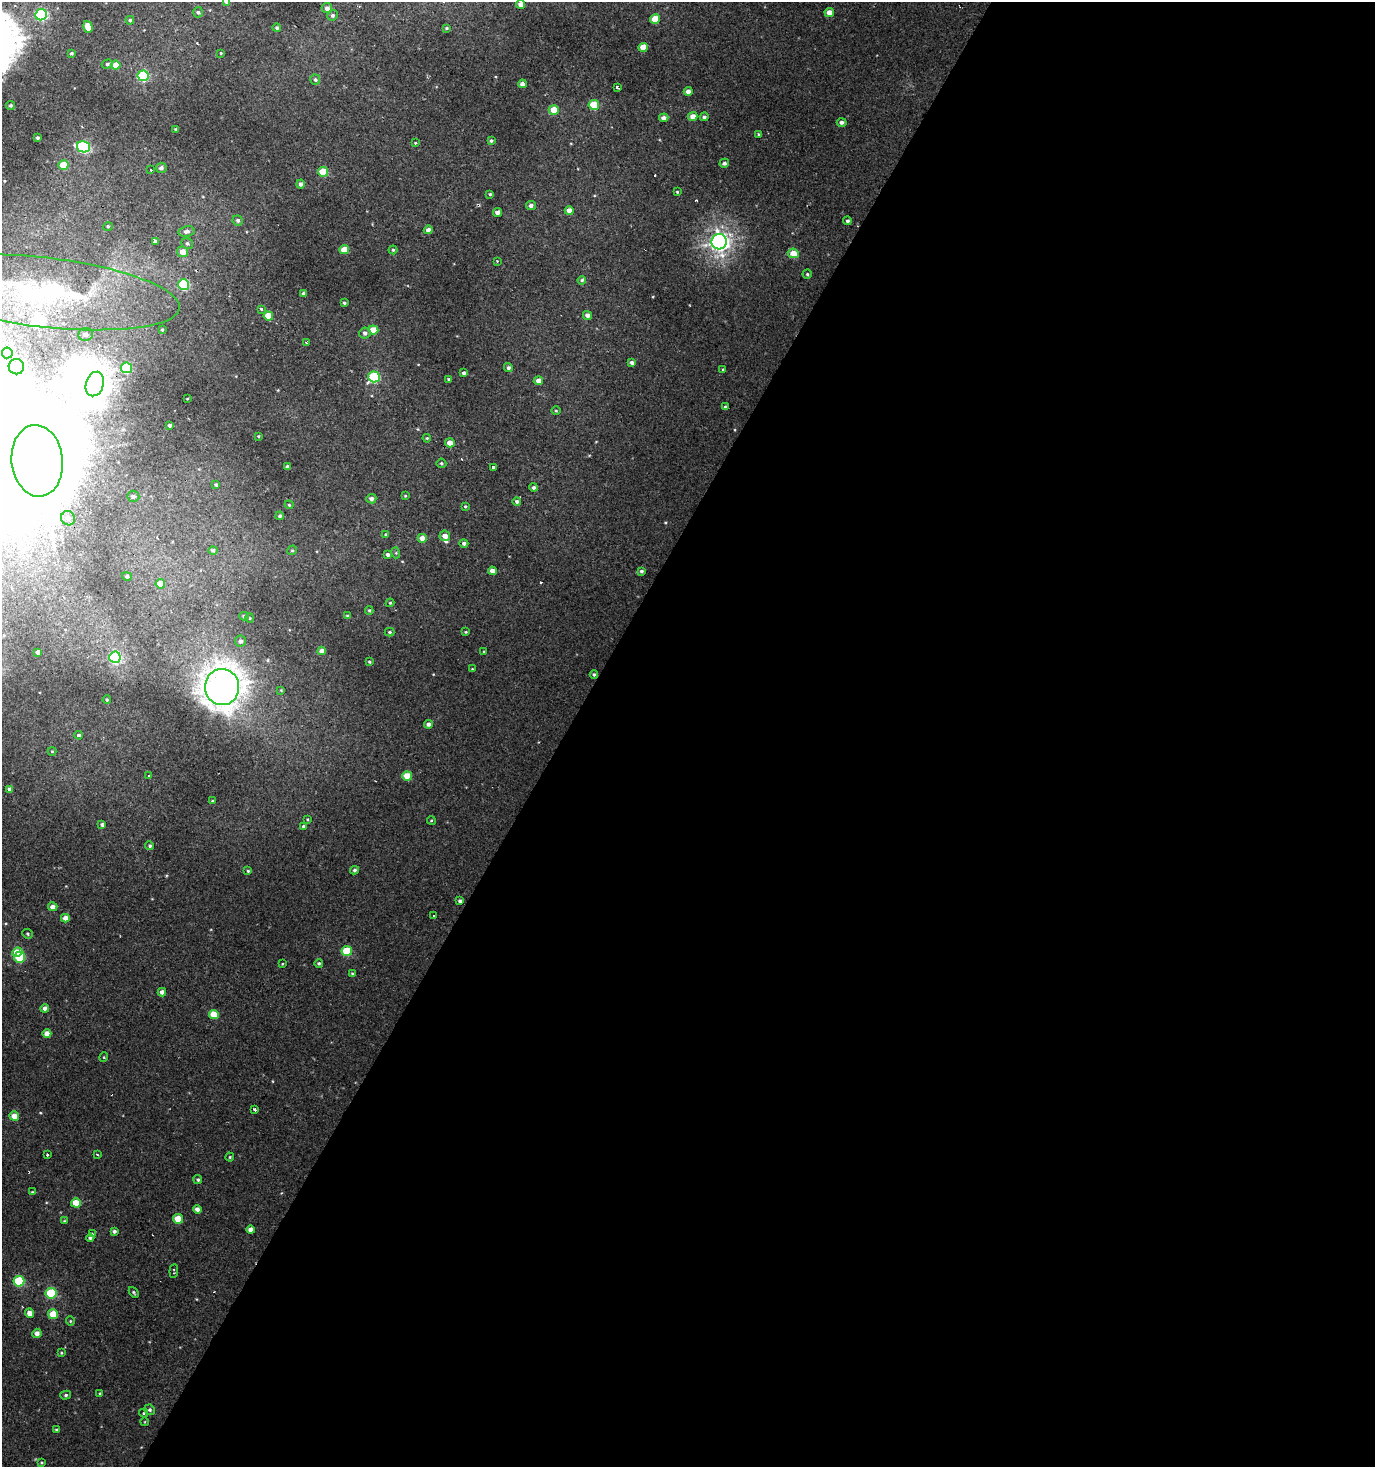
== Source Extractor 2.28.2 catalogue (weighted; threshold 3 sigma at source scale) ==
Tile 12 of 4 x 4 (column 4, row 3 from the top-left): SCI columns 4373-5745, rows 1488-2952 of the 5973 x 5886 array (HDU 1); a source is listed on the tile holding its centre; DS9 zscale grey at full resolution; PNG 1377 x 1469 px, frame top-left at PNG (2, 2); each listed source drawn as its Kron ellipse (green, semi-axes under 4 px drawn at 4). Shown black and unused: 59% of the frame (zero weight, under 2 of 3 exposures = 2% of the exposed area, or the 3 px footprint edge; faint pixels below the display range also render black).
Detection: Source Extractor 2.28.2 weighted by HDU 2 'WHT'; one run over the whole footprint, this tile lists its part. Background 6.71e-04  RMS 0.0037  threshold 0.0168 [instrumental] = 3 sigma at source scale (4.5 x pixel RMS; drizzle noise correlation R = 1.50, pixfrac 1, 0.0396/0.0396 arcsec/px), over >= 5 px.
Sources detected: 210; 4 inside a brighter object's white glare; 7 cosmic-ray / hot-pixel residue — neither listed nor drawn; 3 inside a brighter listed object's ellipse — not listed separately; the other 196 listed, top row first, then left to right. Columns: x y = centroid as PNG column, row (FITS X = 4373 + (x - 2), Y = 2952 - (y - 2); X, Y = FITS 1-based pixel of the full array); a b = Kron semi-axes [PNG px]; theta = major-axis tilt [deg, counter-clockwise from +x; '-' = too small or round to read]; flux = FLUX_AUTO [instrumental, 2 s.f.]
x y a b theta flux
226 2 4 4 - 1.1
521 4 4 4 - 2.6
327 8 5 5 - 1.7
198 12 5 4 - 0.68
829 12 5 4 - 2.3
41 15 6 5 - 52
332 15 5 5 - 0.9
655 19 5 4 - 6.4
130 20 4 4 - 0.64
88 27 6 4 -73 5.2
277 28 4 4 - 0.74
447 28 4 3 - 0.44
643 47 5 4 - 4.2
72 53 4 4 - 0.6
221 53 3 3 - 0.32
107 64 5 4 - 0.75
116 65 5 4 - 6.2
143 76 5 5 - 29
315 80 5 5 - 0.75
522 84 4 4 - 1.8
617 88 3 3 - 0.58
688 92 4 4 - 1.8
11 105 5 4 - 0.66
594 105 5 5 - 12
554 110 5 5 - 5.5
693 117 4 4 - 3.3
704 117 4 4 - 0.86
664 118 4 4 - 1.6
842 122 5 4 - 1.2
176 129 3 2 - 0.35
758 134 4 3 - 0.38
38 138 3 3 - 0.74
491 141 4 4 - 0.64
415 143 3 3 - 0.55
84 147 7 5 -11 47
724 163 5 4 - 1
63 165 5 5 - 6.5
161 168 5 5 - 1.2
151 170 3 3 - 0.84
323 172 5 5 - 12
300 184 4 4 - 1.1
677 192 3 3 - 0.32
490 194 3 3 - 0.47
531 205 5 4 - 1.3
569 211 4 4 - 3.5
497 212 4 4 - 1.5
238 220 5 5 - 1
847 221 4 4 - 0.82
108 226 5 3 - 0.36
428 230 4 4 - 2.1
186 231 8 5 10 1.3
155 242 3 3 - 28
719 242 7 7 - 160
187 243 6 5 - 0.73
344 250 5 4 - 6.2
393 250 4 4 - 0.51
183 252 5 5 - 3.4
793 253 5 5 - 4.8
497 261 2 2 - 0.3
807 274 4 4 - 0.52
582 280 4 4 - 0.63
184 284 5 5 - 29
43 292 137 35 -7 88
304 293 4 4 - 1.1
344 303 3 3 - 0.58
261 309 3 3 - 1.1
587 315 4 4 - 1.6
268 316 4 4 - 7.1
162 330 3 2 - 0.42
373 330 5 4 - 5.9
365 333 5 5 - 1.2
85 334 7 6 - 1.9
306 343 3 3 - 2.4
7 353 5 5 - 1.8
632 363 4 4 - 0.97
16 367 7 7 - 1.9
126 368 5 5 - 24
508 368 4 4 - 1
723 370 3 3 - 1.6
464 373 4 3 - 0.94
374 377 6 5 - 23
449 379 3 3 - 0.39
538 381 4 4 - 2.1
95 384 12 9 72 320
187 399 3 2 - 0.26
725 407 3 3 - 0.54
556 411 5 3 - 0.36
170 425 3 3 - 0.74
259 436 3 2 - 0.32
427 438 4 4 - 0.4
450 443 5 4 - 3.4
37 461 36 25 -84 5400
441 463 5 5 - 0.6
288 467 4 3 - 1.3
493 467 3 3 - 3.3
216 485 4 3 - 0.64
534 487 4 4 - 0.79
133 496 6 5 - 1
405 496 4 3 - 0.35
371 499 5 4 - 1.3
517 501 4 4 - 0.92
289 505 4 3 - 0.45
465 506 3 2 - 0.38
280 516 4 4 - 0.79
68 518 7 6 - 1.3
386 534 3 3 - 0.58
445 536 5 5 - 2.5
422 538 4 4 - 3.2
464 543 4 4 - 0.96
213 550 4 4 - 0.81
292 550 5 4 - 0.58
396 553 5 3 - 0.4
388 554 4 3 - 0.97
492 571 4 4 - 2.6
641 571 4 3 - 0.71
127 576 5 4 - 0.8
160 584 5 4 - 4.9
390 603 4 4 - 0.34
369 610 4 3 - 0.47
244 616 4 4 - 0.59
348 616 3 3 - 0.72
250 618 4 4 - 0.37
390 632 5 4 - 0.56
466 632 4 3 - 0.36
240 641 5 5 - 1.4
322 651 4 4 - 2.6
38 652 4 4 - 1.8
484 652 4 3 - 0.26
115 657 5 5 - 41
369 662 4 3 - 0.46
472 669 3 2 - 0.23
594 674 4 4 - 0.7
222 687 18 17 - 490
281 690 4 4 - 0.32
107 700 4 3 - 0.48
428 724 4 4 - 1.4
79 735 4 3 - 2.1
52 751 4 4 - 0.35
149 776 3 3 - 4.8
407 776 5 4 - 6
10 789 4 4 - 1.3
212 801 4 3 - 0.39
307 819 4 3 - 0.35
431 820 4 3 - 0.37
102 825 3 3 - 0.75
304 826 4 4 - 0.79
150 846 4 4 - 0.69
354 870 4 4 - 0.71
248 871 3 3 - 0.45
460 901 4 3 - 0.95
53 907 4 4 - 1.9
434 916 3 3 - 1.4
65 918 4 4 - 2.5
27 934 5 4 - 0.51
347 951 5 5 - 13
17 952 5 4 - 7.7
20 957 5 5 - 14
319 963 4 4 - 0.59
282 964 3 2 - 0.28
353 974 4 4 - 0.91
162 992 4 4 - 1.6
45 1008 4 4 - 1.6
214 1015 5 4 - 7.3
47 1034 4 4 - 3.1
104 1057 5 3 - 0.3
255 1110 3 3 - 4.4
14 1116 5 4 - 3.2
47 1155 3 3 - 1.8
97 1155 3 3 - 1.1
230 1157 4 4 - 0.4
198 1180 4 4 - 0.61
32 1192 4 3 - 0.33
76 1203 5 4 - 5.8
197 1209 4 4 - 1.6
178 1219 5 4 - 7
64 1221 4 3 - 0.29
251 1230 4 4 - 2.1
114 1231 4 3 - 0.9
92 1234 4 4 - 0.39
90 1238 4 3 - 0.68
174 1271 7 3 85 0.66
19 1281 5 5 - 20
134 1292 6 4 -50 0.54
51 1293 5 5 - 20
30 1313 4 4 - 3.2
53 1314 5 5 - 7.9
70 1321 4 4 - 0.41
37 1333 4 4 - 2.1
61 1353 3 3 - 0.37
100 1393 3 3 - 0.35
66 1395 5 4 - 0.67
150 1410 5 5 - 0.73
144 1413 4 4 - 0.43
145 1422 4 3 - 0.26
57 1430 4 3 - 0.82
42 1462 4 3 - 0.38
Overlapping masked pixels (flux is a lower limit): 4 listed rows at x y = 43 292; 374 377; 37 461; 594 674
Isophote crosses this tile's border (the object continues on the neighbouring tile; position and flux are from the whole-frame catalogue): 3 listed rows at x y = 226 2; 43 292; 37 461